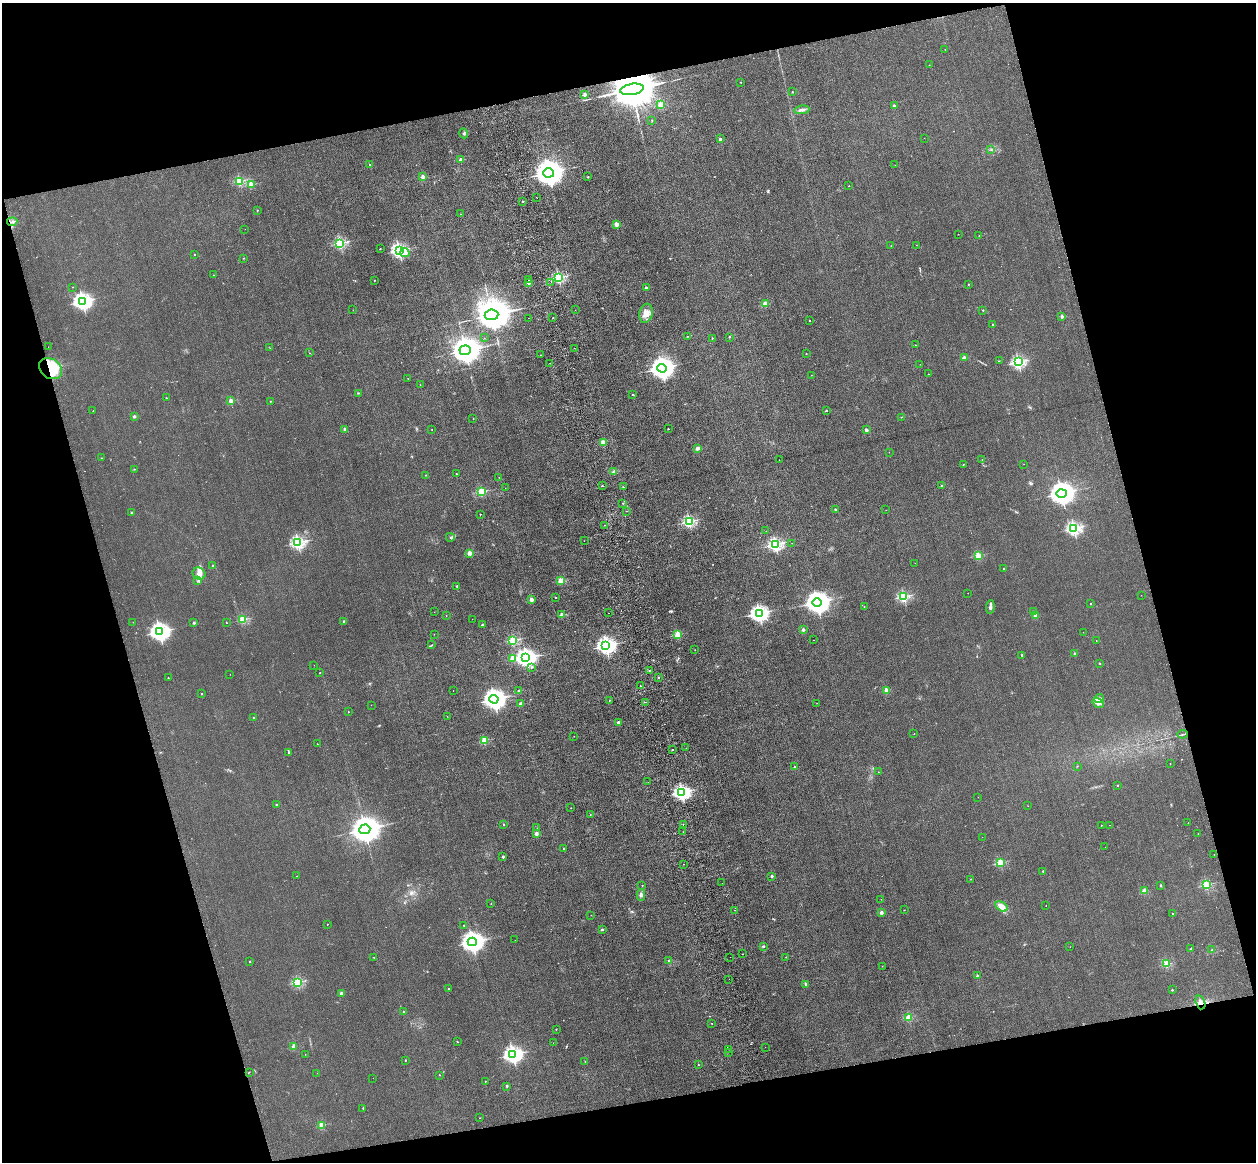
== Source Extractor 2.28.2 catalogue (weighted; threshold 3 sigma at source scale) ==
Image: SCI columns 114-5127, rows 285-4924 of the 5241 x 5093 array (HDU 1 of 3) = the unmasked area's bounding box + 8 px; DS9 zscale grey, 4 x 4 block average (1 PNG px = mean of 4 x 4 image px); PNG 1258 x 1164 px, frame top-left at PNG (2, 3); each listed source drawn as its Kron ellipse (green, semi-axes under 4 px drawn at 4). Shown black and unused: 30% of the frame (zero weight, under 3 of 4 exposures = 6% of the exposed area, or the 3 px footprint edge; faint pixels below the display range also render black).
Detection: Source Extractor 2.28.2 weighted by HDU 2 'WHT'. Background 0.0213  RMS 0.0051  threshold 0.0228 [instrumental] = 3 sigma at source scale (4.5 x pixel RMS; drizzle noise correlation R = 1.50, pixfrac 1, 0.05/0.05 arcsec/px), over >= 5 px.
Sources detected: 329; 5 too faint to see at this stretch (4 x 4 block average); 2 inside a brighter object's white glare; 1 cosmic-ray / hot-pixel residue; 4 long thin detections or spike segments (spike, bleed or trail) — neither listed nor drawn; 4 coinciding with a brighter row at this scale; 4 inside a brighter listed object's ellipse — not listed separately; the other 309 listed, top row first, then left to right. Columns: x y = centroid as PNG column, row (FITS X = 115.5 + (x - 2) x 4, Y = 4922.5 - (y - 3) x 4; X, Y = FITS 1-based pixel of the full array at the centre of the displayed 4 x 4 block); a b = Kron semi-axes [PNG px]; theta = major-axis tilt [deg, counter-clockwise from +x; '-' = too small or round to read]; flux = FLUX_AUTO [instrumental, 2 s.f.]
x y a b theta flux
945 49 2 2 - 0.54
929 65 2 2 - 1.4
741 82 2 2 - 2.9
632 89 12 5 10 30000
792 92 2 2 - 4.5
585 94 2 2 - 57
661 105 2 2 - 120
894 105 2 2 - 10
802 110 8 2 7 9.6
652 120 2 2 - 1.1
464 133 5 2 - 3.5
924 138 2 2 - 0.83
720 139 2 2 - 19
991 150 2 2 - 1.4
461 160 2 2 - 56
370 164 2 2 - 2.2
895 165 2 2 - 0.73
549 173 5 4 - 5700
423 177 2 2 - 48
588 177 2 2 - 5
239 181 2 2 - 260
251 184 2 2 - 98
849 186 2 2 - 1.4
536 197 2 2 - 1.1
523 201 2 2 - 10
257 210 2 2 - 3.7
461 214 2 2 - 0.51
12 222 5 2 - 3.1
617 224 2 2 - 75
245 229 2 2 - 0.52
958 234 2 2 - 1.7
979 236 2 2 - 0.86
340 243 2 2 - 420
916 245 2 2 - 0.77
891 246 2 2 - 0.62
380 249 2 2 - 1.1
399 250 2 2 - 870
405 253 5 2 - 5.4
194 254 2 2 - 3.4
243 258 2 2 - 1.2
213 275 2 2 - 2.6
559 277 2 2 - 400
374 280 2 2 - 3.1
529 280 2 2 - 2.4
551 282 2 2 - 0.48
528 283 2 2 - 26
968 284 2 2 - 2.4
72 287 2 2 - 0.93
646 288 2 2 - 35
82 301 3 3 - 1400
765 304 2 2 - 93
353 310 2 2 - 0.45
575 310 2 2 - 0.6
983 310 2 2 - 6.7
646 313 10 6 77 26
491 315 7 5 7 11000
1062 317 2 2 - 29
528 318 2 2 - 1
553 318 2 2 - 4.7
810 320 2 2 - 3.1
993 324 2 2 - 5.4
688 336 2 2 - 1.4
729 337 2 2 - 1.9
484 338 2 2 - 0.5
712 338 2 2 - 1.5
915 345 2 2 - 2.8
48 347 2 2 - 0.62
270 348 2 2 - 1.2
574 348 2 2 - 2.1
465 350 5 4 - 6000
309 353 2 2 - 0.65
806 354 2 2 - 2.6
540 355 2 2 - 0.65
964 358 2 2 - 56
999 361 2 2 - 0.88
1018 362 2 2 - 590
550 363 2 2 - 0.84
920 364 2 2 - 0.7
662 368 5 4 - 2800
51 369 12 9 -35 130
928 374 2 2 - 2.2
811 375 2 2 - 1.4
408 379 2 2 - 1.1
420 385 2 2 - 0.8
358 393 2 2 - 2.5
633 395 2 2 - 6.1
166 398 2 2 - 0.98
231 401 2 2 - 68
270 401 2 2 - 1.4
93 411 2 2 - 2.4
826 411 2 2 - 8.3
134 416 2 2 - 24
902 417 2 2 - 1.4
473 419 2 2 - 1.1
345 429 2 2 - 35
432 429 2 2 - 1.6
668 429 2 2 - 3.8
866 430 2 2 - 25
603 442 2 2 - 87
698 448 2 2 - 51
889 452 2 2 - 0.57
102 458 2 2 - 1.5
779 460 2 2 - 0.53
982 460 2 2 - 0.51
963 464 2 2 - 0.85
1024 464 2 2 - 0.68
134 469 2 2 - 1.1
614 472 2 2 - 36
456 474 2 2 - 4.9
426 475 3 2 - 1.1
499 477 2 2 - 0.69
602 486 2 2 - 3.5
942 486 2 2 - 2.6
623 487 2 2 - 1.3
505 488 2 2 - 0.55
481 492 2 2 - 210
1061 493 5 4 - 3500
623 503 2 2 - 1.5
835 509 2 2 - 7.3
886 510 2 2 - 0.41
626 511 2 2 - 6.5
131 513 2 2 - 7.1
480 514 2 2 - 3.8
689 522 2 2 - 490
604 525 2 2 - 2
1074 528 2 2 - 670
766 531 2 2 - 0.49
450 537 4 2 - 4.5
584 541 2 2 - 0.98
298 542 2 2 - 670
792 543 2 2 - 0.65
775 544 2 2 - 640
469 553 2 2 - 75
978 555 2 2 - 160
915 563 2 2 - 0.48
212 566 2 2 - 7.1
1004 568 2 2 - 4.1
199 574 6 6 - 19
198 581 2 2 - 2.4
560 581 2 2 - 130
457 586 2 2 - 6.8
968 593 2 2 - 1
1141 595 2 2 - 0.56
904 597 2 2 - 420
556 598 2 2 - 4.7
531 600 2 2 - 45
817 602 5 4 - 3500
1091 604 2 2 - 3.8
864 607 2 2 - 2.3
990 607 7 2 84 10
1033 611 2 2 - 1.5
434 612 2 2 - 0.49
609 613 2 2 - 1.3
759 613 3 3 - 1300
562 615 2 2 - 72
446 616 2 2 - 1.6
1036 616 2 2 - 50
243 619 2 2 - 220
472 619 2 2 - 0.93
344 621 2 2 - 10
133 622 2 2 - 0.83
194 623 2 2 - 15
227 623 2 2 - 0.86
482 625 2 2 - 8.6
803 630 2 2 - 32
160 632 4 3 - 1900
1083 632 2 2 - 0.62
434 634 2 2 - 0.73
678 635 2 2 - 190
513 640 2 2 - 290
813 640 2 2 - 0.84
1096 640 2 2 - 0.81
432 645 2 2 - 0.99
606 646 3 3 - 1400
695 650 2 2 - 1.6
1075 654 2 2 - 18
1022 655 2 2 - 15
513 658 2 2 - 120
526 658 4 3 - 1700
1100 663 2 2 - 2.5
314 665 2 2 - 0.83
532 667 2 2 - 4.8
649 670 2 2 - 3.4
320 673 2 2 - 1.4
230 674 2 2 - 0.5
168 678 2 2 - 4.2
659 678 2 2 - 6.8
640 686 2 2 - 4
887 690 2 2 - 100
453 691 2 2 - 0.46
519 691 2 2 - 6.6
202 694 2 2 - 3.2
1099 698 5 3 - 5.7
494 699 4 4 - 2700
609 700 2 2 - 3.5
646 702 2 2 - 1.1
817 703 2 2 - 0.59
1098 703 6 4 -36 17
521 704 2 2 - 51
371 705 2 2 - 0.59
348 712 2 2 - 2.1
447 716 2 2 - 0.73
254 718 2 2 - 4
618 722 2 2 - 21
914 734 2 2 - 2.4
1183 734 5 2 - 3.7
574 736 2 2 - 1.2
484 740 2 2 - 150
317 744 2 2 - 1.4
686 748 2 2 - 0.72
673 750 2 2 - 6.3
289 753 3 2 - 2.6
1170 763 2 2 - 0.91
1077 766 2 2 - 1.1
794 767 2 2 - 7.3
878 772 2 2 - 1.3
648 782 2 2 - 1.1
1117 785 2 2 - 4.6
682 792 3 2 - 1100
978 797 2 2 - 0.56
276 805 2 2 - 5.7
1028 806 2 2 - 0.45
571 808 2 2 - 0.63
590 815 2 2 - 1.1
1188 823 2 2 - 1.1
683 824 2 2 - 1.9
503 825 2 2 - 6.1
1101 825 2 2 - 3.6
1109 825 2 2 - 0.77
537 828 2 2 - 0.65
365 829 5 4 - 6400
683 832 2 2 - 0.69
536 834 2 2 - 41
1198 834 2 2 - 1.6
982 837 2 2 - 0.48
1105 847 2 2 - 0.92
564 849 2 2 - 2.8
1214 855 2 2 - 3.7
503 857 2 2 - 15
1000 863 2 2 - 200
683 864 2 2 - 0.91
1043 871 2 2 - 7.4
297 876 2 2 - 0.93
772 876 2 2 - 21
971 879 2 2 - 0.75
722 883 2 2 - 0.45
1161 885 2 2 - 4.1
1206 885 2 2 - 260
642 886 2 2 - 2.7
1144 891 2 2 - 81
641 895 5 4 - 8
881 899 2 2 - 1.6
491 904 2 2 - 2.6
1046 905 2 2 - 0.74
1001 906 7 4 -31 21
735 910 2 2 - 0.81
904 910 2 2 - 1.1
881 912 2 2 - 43
1172 914 2 2 - 2.5
591 915 2 2 - 1
327 924 2 2 - 2.3
464 925 2 2 - 1.8
602 930 2 2 - 7.6
515 940 2 2 - 0.48
472 942 4 4 - 2500
763 946 2 2 - 16
1070 947 2 2 - 1.1
1191 949 3 2 - 2.7
1212 950 3 2 - 3.4
743 954 2 2 - 1.2
374 957 2 2 - 1.5
730 957 2 2 - 0.63
786 957 2 2 - 1.7
250 961 2 2 - 6.7
669 961 2 2 - 18
1166 964 2 2 - 180
882 966 2 2 - 0.95
977 976 2 2 - 11
729 979 2 2 - 0.58
297 982 2 2 - 340
806 984 2 2 - 11
448 989 2 2 - 6.2
1172 990 2 2 - 8.5
341 993 2 2 - 30
1200 1002 7 4 -74 15
404 1012 2 2 - 10
909 1017 2 2 - 130
711 1023 2 2 - 1.1
556 1029 2 2 - 3.4
457 1042 2 2 - 1.2
553 1043 2 2 - 0.41
294 1046 2 2 - 65
765 1047 2 2 - 0.78
729 1049 2 2 - 2.1
728 1052 2 2 - 0.47
305 1054 2 2 - 0.57
513 1054 3 3 - 1400
405 1060 2 2 - 4.2
585 1061 2 2 - 0.97
699 1065 2 2 - 1.9
249 1072 2 2 - 1.3
317 1073 2 2 - 0.56
439 1075 2 2 - 2.6
373 1078 2 2 - 0.47
485 1081 2 2 - 2.3
507 1086 2 2 - 9.5
363 1108 2 2 - 2.2
479 1118 2 2 - 1
322 1125 2 2 - 110
Overlapping masked pixels (flux is a lower limit): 4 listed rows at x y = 632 89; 12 222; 51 369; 1200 1002
Diffuse or blended objects may show on this block-average render without a row.